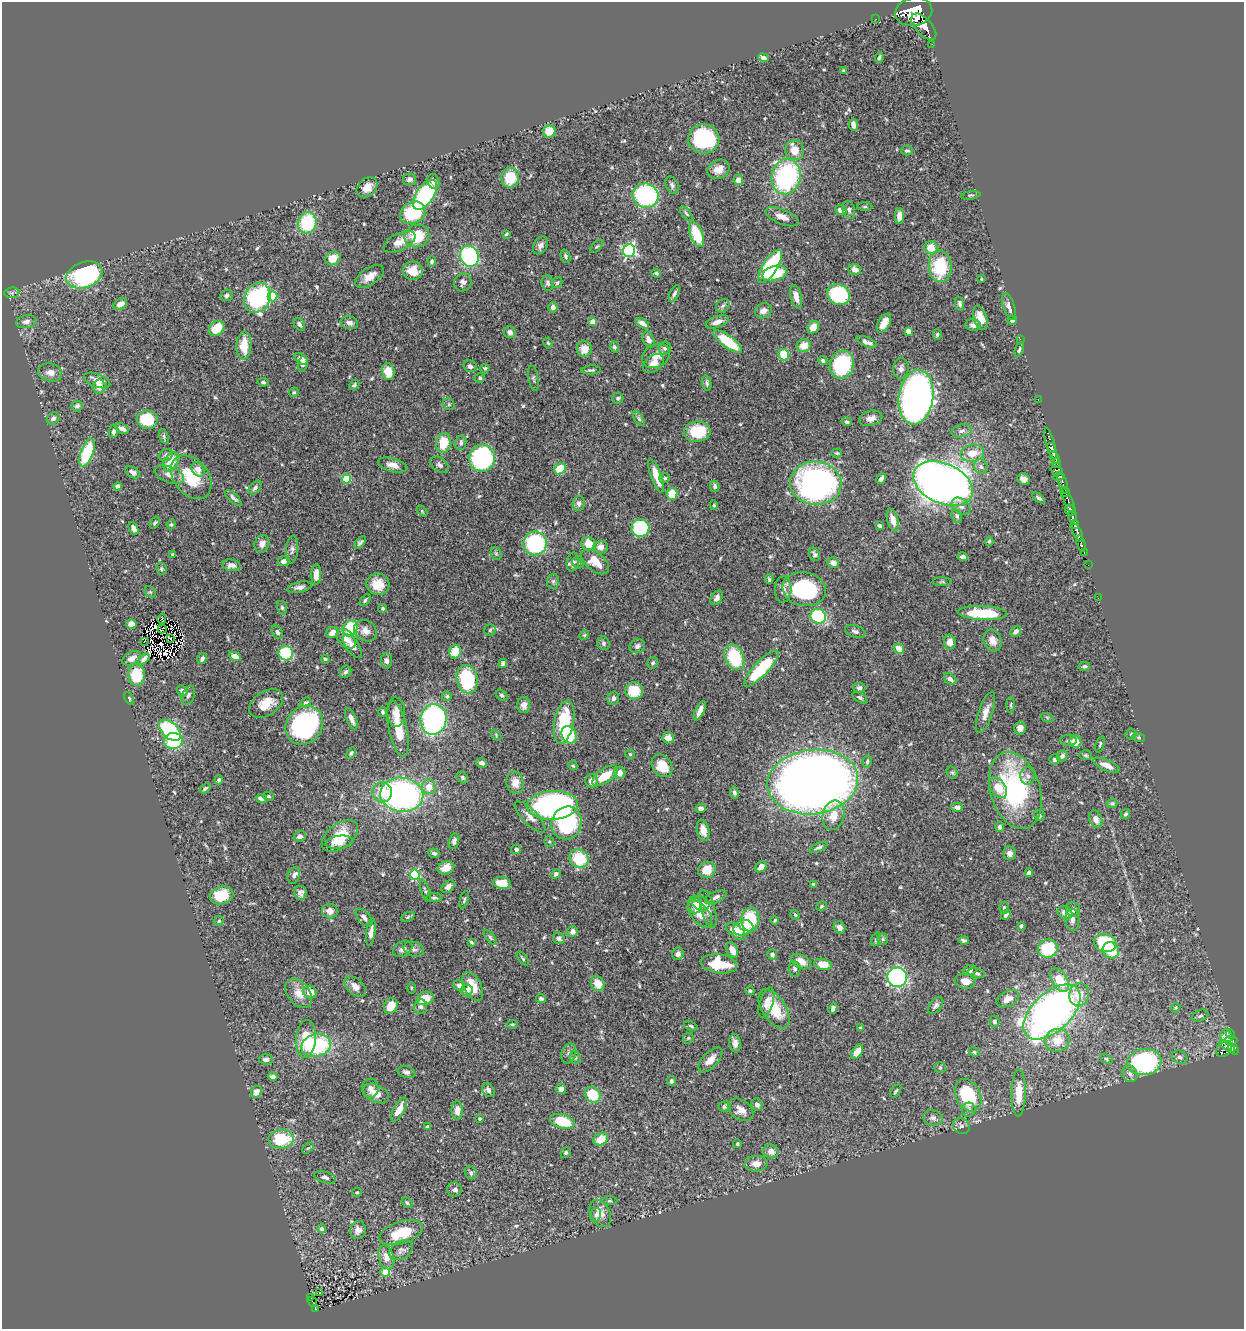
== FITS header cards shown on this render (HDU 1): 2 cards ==
NAXIS1  =                 1242
NAXIS2  =                 1327

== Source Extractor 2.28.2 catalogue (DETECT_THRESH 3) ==
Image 1242 x 1327 px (HDU 1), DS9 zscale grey, 1 PNG px = 1 image px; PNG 1246 x 1331 px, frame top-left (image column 1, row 1327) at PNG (2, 2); each listed source drawn as its Kron ellipse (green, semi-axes under 4 px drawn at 4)
Background 0.621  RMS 0.022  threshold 0.0665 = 3 sigma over >= 5 px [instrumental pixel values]
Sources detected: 586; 3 with non-positive FLUX_AUTO (blend fragments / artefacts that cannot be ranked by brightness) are neither listed nor drawn; of the other 583, the 500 brightest by FLUX_AUTO listed and drawn (83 fainter detections omitted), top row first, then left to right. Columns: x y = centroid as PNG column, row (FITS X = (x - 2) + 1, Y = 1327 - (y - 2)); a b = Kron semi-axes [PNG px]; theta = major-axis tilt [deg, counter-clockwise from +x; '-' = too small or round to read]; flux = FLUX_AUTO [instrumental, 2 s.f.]
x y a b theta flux
914 12 19 14 12 5800
876 19 2 2 - 5.5
924 27 16 8 -47 1800
932 44 2 2 - 3.8
879 57 5 3 - 2.6
764 58 5 4 - 6.2
844 71 3 3 - 2
853 125 6 4 -79 6.9
549 131 6 6 - 22
704 139 15 14 - 140
794 150 10 9 - 20
907 151 6 5 - 2.8
718 169 12 9 28 14
786 177 18 14 80 230
510 178 10 9 - 37
409 179 6 6 - 6
738 180 5 5 - 11
433 181 7 6 - 7.4
672 185 9 6 -65 4.3
367 187 12 8 41 15
425 195 17 8 56 230
971 195 10 3 9 1.9
645 196 13 12 - 200
865 207 7 4 0 2.3
841 210 6 4 -22 8.3
849 210 9 6 -76 4.3
413 213 13 10 27 85
686 213 8 4 -52 2.8
899 216 8 4 90 10
782 217 18 7 -22 12
307 223 11 9 73 85
506 234 3 3 - 2
696 234 13 6 -70 54
417 236 12 11 - 46
400 242 17 8 25 16
540 245 9 6 60 6.4
597 246 8 4 44 2.2
931 248 6 6 - 20
629 251 6 6 - 270
469 256 10 9 - 180
566 256 7 4 -73 3.3
333 258 8 6 22 21
432 261 5 4 - 3.2
940 266 16 11 -86 86
770 267 19 7 57 150
855 269 6 5 - 8.4
413 271 10 9 - 20
656 273 5 4 - 3.2
775 273 12 7 16 52
84 275 19 12 21 240
370 276 16 8 35 15
981 279 3 3 - 2
463 282 9 8 - 6.7
548 283 7 6 - 4.9
557 283 6 4 56 2.8
12 293 7 5 7 3.5
674 293 9 4 65 4.2
839 294 12 10 -23 87
226 295 6 5 - 4.2
273 296 5 5 - 69
796 297 12 5 -76 11
257 298 15 13 65 160
120 304 7 5 31 9.8
960 304 7 4 -79 3.7
723 306 7 6 - 3.7
553 307 5 4 - 6.4
1009 307 14 5 -72 7.1
763 311 9 7 27 8.1
980 318 12 6 -73 18
1012 320 5 4 - 3
26 322 10 6 9 7.2
593 322 4 4 - 14
717 322 12 5 19 11
349 323 9 6 -13 6.6
642 323 7 4 -32 8.9
884 323 10 6 61 14
299 324 7 5 -53 4.2
973 325 8 6 -2 7.5
813 327 7 5 50 15
217 328 9 6 40 29
908 331 4 4 - 20
510 332 6 5 - 7
937 334 5 4 - 2.8
648 339 8 5 -65 9.6
1020 339 2 2 - 44
728 342 17 6 -36 61
867 342 11 4 -23 7.1
548 343 5 4 - 2.3
244 345 14 7 88 31
804 346 7 6 - 17
614 347 5 4 - 3
665 348 6 6 - 4.3
584 349 8 7 - 11
1019 350 7 4 66 3
784 355 6 5 - 43
656 356 15 11 28 16
301 359 8 5 -35 6.6
823 361 4 3 - 3.3
653 363 12 8 38 13
303 364 8 5 78 8
842 365 14 12 74 140
470 366 7 6 - 5.8
485 368 5 4 - 2.9
901 369 10 7 82 6.2
591 370 10 4 4 3.4
50 372 12 9 -11 10
388 372 8 6 -79 26
480 378 5 4 - 2.4
533 378 13 5 -80 3.6
97 380 14 6 -21 13
263 382 6 4 -10 2.2
707 383 8 4 -77 3.7
354 385 6 4 41 2.4
99 387 7 6 - 13
294 392 5 4 - 1.9
916 397 27 17 82 980
618 398 6 5 - 3.4
1038 400 3 2 - 9.2
449 404 6 5 - 2.7
77 406 6 5 - 3.9
53 418 7 5 39 4.7
871 418 12 7 15 10
639 419 8 4 -54 3.2
147 420 10 9 - 55
847 422 5 4 - 3
122 428 8 5 -26 7.7
113 431 6 4 80 3.6
962 431 10 6 13 6.3
697 432 13 10 9 57
164 436 8 4 -72 2.6
443 443 10 7 79 39
461 443 7 5 79 4.3
1050 443 16 3 -74 180
1051 448 5 4 - 560
87 453 15 6 70 91
837 453 5 4 - 2.1
972 453 12 8 10 22
166 455 7 5 36 4.3
482 458 13 13 - 240
1055 458 7 3 -63 390
171 462 10 7 59 27
1057 463 4 3 - 140
393 465 15 6 -14 12
439 465 10 7 -36 4.9
981 467 7 6 - 5.1
198 469 8 6 -58 8.8
560 469 6 5 - 51
1057 470 6 4 -21 140
132 472 8 5 -35 5.1
169 475 15 8 -21 11
656 476 18 5 -70 25
191 477 24 17 -52 60
1059 477 5 4 - 140
665 478 5 5 - 2.7
347 479 4 4 - 65
881 479 6 3 59 4.4
1024 479 6 5 - 7.8
816 483 26 21 -5 440
943 483 31 20 -25 1500
1063 483 11 3 -72 110
118 486 4 3 - 4.3
715 486 6 4 -77 4
255 488 8 5 49 4.3
1065 492 4 3 - 170
672 494 6 5 - 28
233 498 10 4 -41 4.6
1039 498 7 4 -35 3.1
1068 500 15 4 -65 220
579 503 7 6 - 4.8
714 505 5 4 - 2.2
961 506 10 7 -40 6.7
1070 510 6 5 - 570
422 511 6 4 -47 2
957 516 7 5 -65 3.1
1072 516 5 3 - 310
893 520 11 5 -73 12
155 523 7 4 59 2.2
171 524 5 4 - 1.9
1075 525 4 3 - 280
879 526 4 4 - 3.5
134 528 7 4 -64 7.8
640 528 9 9 - 110
1077 533 10 3 -66 530
989 541 5 4 - 2.3
360 542 7 4 44 3.3
535 543 12 11 - 200
262 544 9 7 68 8.4
589 544 8 6 -38 26
1081 544 8 3 -75 100
600 547 7 6 - 11
292 549 14 6 84 5.5
1084 552 4 2 - 30
496 553 7 5 -69 2.8
815 554 7 5 -62 4.8
173 555 4 3 - 2.6
963 557 5 3 - 5.5
284 561 6 5 - 6.7
573 562 10 6 79 6.9
595 562 16 9 -40 28
578 563 6 4 -38 2.6
833 563 6 5 - 10
231 565 9 5 -6 6.9
1088 565 2 2 - 2.8
161 569 6 5 - 3
316 575 10 5 88 14
769 579 5 3 - 2.3
553 581 7 6 - 4.1
942 582 9 4 0 2.4
378 584 11 10 - 26
299 587 12 5 12 6.3
804 589 22 17 -9 130
783 590 13 8 87 8.4
150 592 6 5 - 2.3
717 598 8 5 60 5.4
1098 598 2 2 - 3.1
365 600 7 4 51 2.8
282 608 7 5 -75 2.9
383 608 4 4 - 2.7
982 613 25 7 -2 76
818 616 8 7 - 110
162 619 4 2 - 2.3
131 624 5 4 - 18
350 628 8 7 - 62
162 629 4 2 - 1.9
490 630 6 5 - 3.1
365 631 12 10 -33 12
855 631 10 6 -17 4.8
1016 631 6 4 48 6.5
277 632 7 5 -56 4.1
332 632 6 5 - 13
584 635 5 4 - 2
170 638 3 2 - 2.1
346 639 11 8 -49 16
993 640 11 8 -67 12
144 642 2 2 - 2.8
950 642 7 6 - 13
604 643 7 6 - 4.1
352 646 14 6 -54 10
637 646 8 7 - 5.8
899 649 6 4 -45 20
455 651 7 5 73 32
286 653 7 7 - 99
235 656 6 4 -24 11
734 657 13 9 -65 98
132 658 10 6 28 8.8
202 658 6 4 58 4.7
144 659 6 4 49 6.6
325 659 4 3 - 2.5
387 661 8 5 -83 4.6
503 663 5 4 - 4.2
653 663 6 5 - 3.4
1084 666 6 4 12 4.1
761 669 24 7 46 94
346 672 6 5 - 4.2
137 675 11 8 -88 56
467 679 14 10 -79 110
950 679 7 5 -37 6.6
859 688 6 5 - 3.7
182 691 6 5 - 5.7
634 691 9 8 - 39
188 695 10 6 68 5.1
502 695 6 4 -39 2.7
447 696 5 4 - 2.1
129 698 7 3 -62 2.1
613 698 7 6 - 5.2
860 698 8 4 -36 2.9
305 703 6 4 41 3
266 704 19 12 33 26
524 705 8 6 87 9.1
1011 705 7 3 90 2.1
700 711 10 4 64 9.8
383 712 5 4 - 3.1
396 712 15 9 -87 14
986 712 22 7 71 14
1047 717 6 4 -19 2.2
351 719 11 5 -67 8.9
433 719 15 13 78 340
564 722 22 9 79 79
304 725 20 17 53 270
1020 728 6 5 - 9.1
398 729 28 9 -79 35
170 730 13 7 -44 190
1131 734 5 5 - 2.6
496 735 6 4 -48 1.9
569 735 9 7 -65 61
668 738 6 5 - 13
1139 738 6 4 -19 2.4
1068 740 8 5 -4 3.3
173 741 9 8 - 66
1075 742 6 5 - 23
1100 744 8 3 71 2.3
351 753 6 4 54 3
630 754 5 5 - 1.9
1086 755 6 5 - 2.4
1062 756 5 5 - 4.3
1054 760 5 5 - 2.4
867 762 6 4 75 2.5
481 763 5 4 - 5.4
1106 765 14 5 -24 15
573 766 4 3 - 2
662 766 12 9 -52 28
619 773 6 6 - 9.7
952 773 6 5 - 2.2
605 776 15 7 34 34
1028 776 8 7 - 6.1
462 777 6 5 - 2.7
219 780 4 4 - 3.1
591 781 7 6 - 9.1
813 782 45 32 7 2400
515 783 11 8 -78 15
429 787 7 7 - 18
998 788 11 7 -55 21
205 789 6 3 38 2.2
1015 790 39 25 -73 220
382 792 10 10 - 29
734 793 6 4 -81 3.8
402 795 21 17 -8 420
268 796 5 4 - 2.3
261 798 6 4 -11 6.6
1112 803 5 4 - 2.8
552 805 25 14 4 430
957 807 6 4 -1 6.2
701 808 5 4 - 5.8
1125 814 5 4 - 3.3
833 815 15 11 77 23
1040 816 6 5 - 2.6
530 817 20 7 -46 12
1096 819 9 6 -67 9.4
567 823 17 15 67 150
1000 827 5 4 - 5.5
703 830 10 6 -77 13
300 836 6 5 - 5.3
340 836 21 12 37 43
454 841 8 5 73 4.7
339 842 14 6 8 11
549 842 5 5 - 2.1
818 847 9 3 24 3.2
516 849 5 4 - 3.6
434 853 6 4 -22 4
1010 853 7 6 - 8.4
579 859 10 9 - 61
761 867 6 5 - 9.9
446 868 8 6 21 14
707 870 9 8 - 24
1029 873 4 4 - 4.1
556 874 5 4 - 3.5
415 875 5 5 - 120
294 876 8 6 72 6.2
502 883 9 5 -8 31
814 884 4 3 - 2.6
448 887 8 5 42 6.9
425 891 11 4 -72 3.1
300 893 7 6 - 5.8
221 895 12 9 12 46
716 897 11 5 24 5.6
434 898 8 4 1 3
464 900 9 3 74 2.4
701 903 9 7 -30 9.6
695 905 8 7 - 10
821 906 5 4 - 1.9
1004 908 6 4 89 2.3
708 909 19 7 -74 11
1073 909 7 7 - 6.1
330 911 8 7 - 8.9
1065 913 8 6 -33 9.6
700 914 16 8 -51 21
795 915 5 3 - 2
1006 915 6 4 48 3.6
408 917 7 4 27 2.3
364 918 11 5 -49 6.9
750 919 12 9 85 75
775 920 4 3 - 2.2
1072 920 11 7 -86 6.9
219 921 5 4 - 2.1
1021 926 4 3 - 2.9
840 927 6 5 - 6.5
743 928 10 7 15 32
573 931 5 5 - 7.6
736 931 12 6 -38 25
371 932 14 4 82 9.3
490 937 8 3 -50 2.5
559 938 6 5 - 5.3
876 939 7 4 70 2.6
883 939 6 5 - 2.1
964 940 5 3 - 3.1
471 942 4 3 - 2.3
1105 943 11 9 -14 95
403 949 10 7 31 6.7
414 949 10 7 -16 4.8
1048 949 10 9 - 62
732 950 8 5 -66 15
1111 950 8 7 - 45
678 954 6 5 - 6.1
772 955 5 5 - 5
523 958 8 3 -51 2.3
801 962 11 6 -27 16
719 964 18 9 -8 52
823 964 9 5 -12 26
795 969 8 6 -86 4.4
970 970 7 5 20 5.2
976 973 9 5 -11 3.9
897 977 10 9 - 290
1060 980 13 7 -60 34
965 981 10 7 -8 13
598 984 8 6 -59 21
355 986 12 8 -41 12
459 986 6 5 - 5.1
473 987 15 8 -63 27
411 988 6 4 89 2
467 990 6 5 - 8.2
750 991 4 4 - 2.3
310 992 7 6 - 14
299 993 16 11 -53 18
1079 995 11 10 - 25
425 998 9 6 20 25
541 999 5 4 - 4.6
1008 999 12 7 27 14
766 1003 16 6 72 11
936 1005 9 6 52 4.5
391 1006 8 6 59 19
421 1007 7 6 - 4.8
833 1008 5 4 - 5.1
1176 1008 5 4 - 1.9
774 1009 22 11 -57 45
1052 1012 35 19 43 840
1200 1016 8 5 23 3
994 1021 6 5 - 4
512 1024 6 4 6 1.9
691 1026 7 4 -22 2.3
860 1028 4 3 - 3
1231 1034 4 3 - 62
1226 1036 7 6 - 12
688 1038 6 5 - 1.9
306 1039 19 10 85 47
1057 1040 12 11 - 27
1231 1040 6 4 2 37
735 1043 9 5 -81 7.9
316 1046 15 11 15 120
1228 1046 9 3 -35 130
1224 1049 8 7 - 170
1233 1049 6 4 -50 180
857 1052 8 4 57 15
974 1052 6 4 -23 2.2
569 1053 10 7 72 6
1179 1057 8 6 -20 4.4
575 1058 7 5 -69 2.8
266 1059 7 5 -5 4.2
1106 1059 7 4 -26 2.5
710 1060 15 7 47 12
1144 1062 17 13 7 270
940 1067 6 5 - 2.3
406 1072 9 5 -15 5.5
1130 1074 9 7 -66 6.9
273 1076 5 4 - 6.6
671 1081 5 4 - 3.5
370 1088 9 8 - 7.3
561 1089 5 5 - 8.9
488 1090 7 5 -55 6
896 1091 7 3 55 2.2
256 1092 6 5 - 8.8
376 1093 14 8 -27 18
1019 1093 23 7 89 32
593 1095 8 7 - 52
968 1095 17 12 -64 110
757 1105 6 5 - 4.9
724 1106 6 5 - 4
399 1110 13 5 61 19
457 1110 9 5 -89 11
741 1110 14 9 -35 14
969 1110 7 6 - 4.5
933 1118 10 7 -15 5.6
480 1119 3 3 - 1.9
562 1121 12 7 -17 51
961 1126 9 7 -31 5.4
427 1127 4 3 - 3.5
281 1139 12 9 6 68
601 1139 8 6 31 28
737 1144 4 4 - 2.1
308 1148 7 4 43 2.2
771 1151 8 6 -25 10
566 1153 5 5 - 2.8
756 1164 11 8 4 12
471 1173 7 5 -65 4
325 1177 11 5 -17 5.2
455 1189 7 7 - 5.4
357 1192 5 4 - 2.3
610 1201 8 4 0 2
407 1203 6 4 -38 2.7
600 1213 14 9 -63 14
596 1215 7 5 75 3.7
322 1229 4 4 - 5.4
358 1230 9 7 76 10
401 1233 22 11 18 47
401 1250 13 8 29 6.7
386 1257 12 7 -73 14
385 1272 5 4 - 42
320 1293 3 2 - 2.7
311 1297 3 2 - 4.1
312 1302 5 2 - 2.2
315 1309 4 3 - 23
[83 fainter detections neither listed nor drawn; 3 non-positive-flux detections neither listed nor drawn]